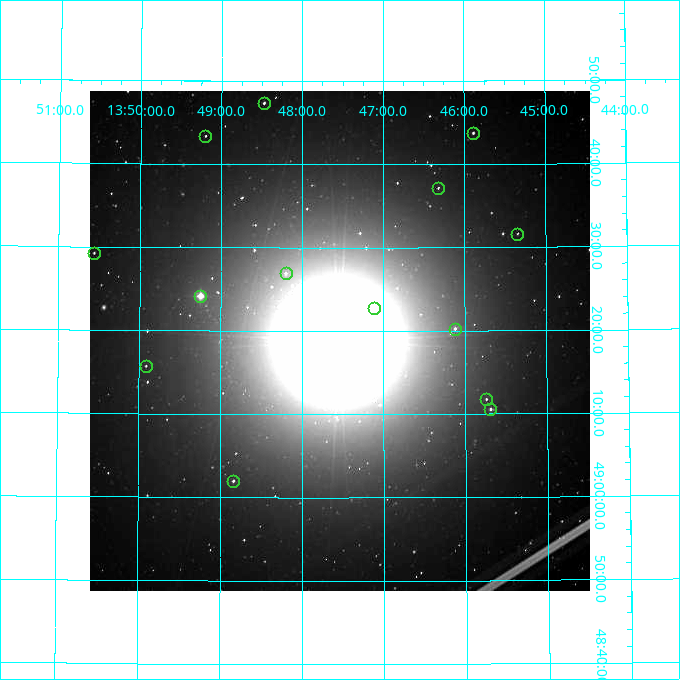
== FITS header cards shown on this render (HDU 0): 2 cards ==
NAXIS1  =                  500
NAXIS2  =                  500

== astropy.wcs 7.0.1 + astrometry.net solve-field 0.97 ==
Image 500 x 500 px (HDU 0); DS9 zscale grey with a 90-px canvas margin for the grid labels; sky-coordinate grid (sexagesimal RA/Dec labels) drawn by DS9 from the SOLVED WCS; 14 Tycho-2 reference stars matched to detected sources circled (green)
Header WCS: none
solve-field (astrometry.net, Tycho-2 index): SOLVED blind (the file carries no WCS)
Solved WCS: RA---TAN-SIP/DEC--TAN-SIP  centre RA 13:47:32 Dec +49:19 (206.88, +49.31 deg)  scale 7.2 arcsec/px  FOV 60.0' x 60.0'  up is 0 deg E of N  parity normal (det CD < 0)
(file carries no celestial WCS; the grid is the blind solution)
Tycho-2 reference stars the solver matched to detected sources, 14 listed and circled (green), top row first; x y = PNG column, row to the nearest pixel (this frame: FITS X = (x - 90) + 1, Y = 500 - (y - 91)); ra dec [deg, ICRS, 3 dp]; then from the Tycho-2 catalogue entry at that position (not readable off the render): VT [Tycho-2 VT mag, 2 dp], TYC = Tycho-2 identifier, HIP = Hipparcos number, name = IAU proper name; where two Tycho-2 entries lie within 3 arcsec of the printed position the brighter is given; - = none
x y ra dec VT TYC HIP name
264 103 207.118 +49.789 11.16 3467-226-1 - -
473 133 206.471 +49.729 11.00 3467-505-1 - -
205 136 207.299 +49.723 11.64 3467-54-1 - -
438 188 206.580 +49.619 12.37 3467-121-1 - -
517 234 206.336 +49.527 11.77 3467-687-1 - -
94 253 207.641 +49.487 11.49 3467-124-1 - -
286 273 207.050 +49.448 11.85 3467-912-1 - -
200 296 207.312 +49.403 8.31 3467-950-1 - -
374 308 206.779 +49.379 10.84 3467-576-1 - -
455 329 206.531 +49.338 10.80 3467-1166-1 - -
146 366 207.478 +49.262 11.95 3467-725-1 - -
486 399 206.436 +49.196 11.62 3467-246-1 - -
490 409 206.423 +49.176 10.85 3467-760-1 - -
233 481 207.209 +49.033 11.23 3467-637-1 - -